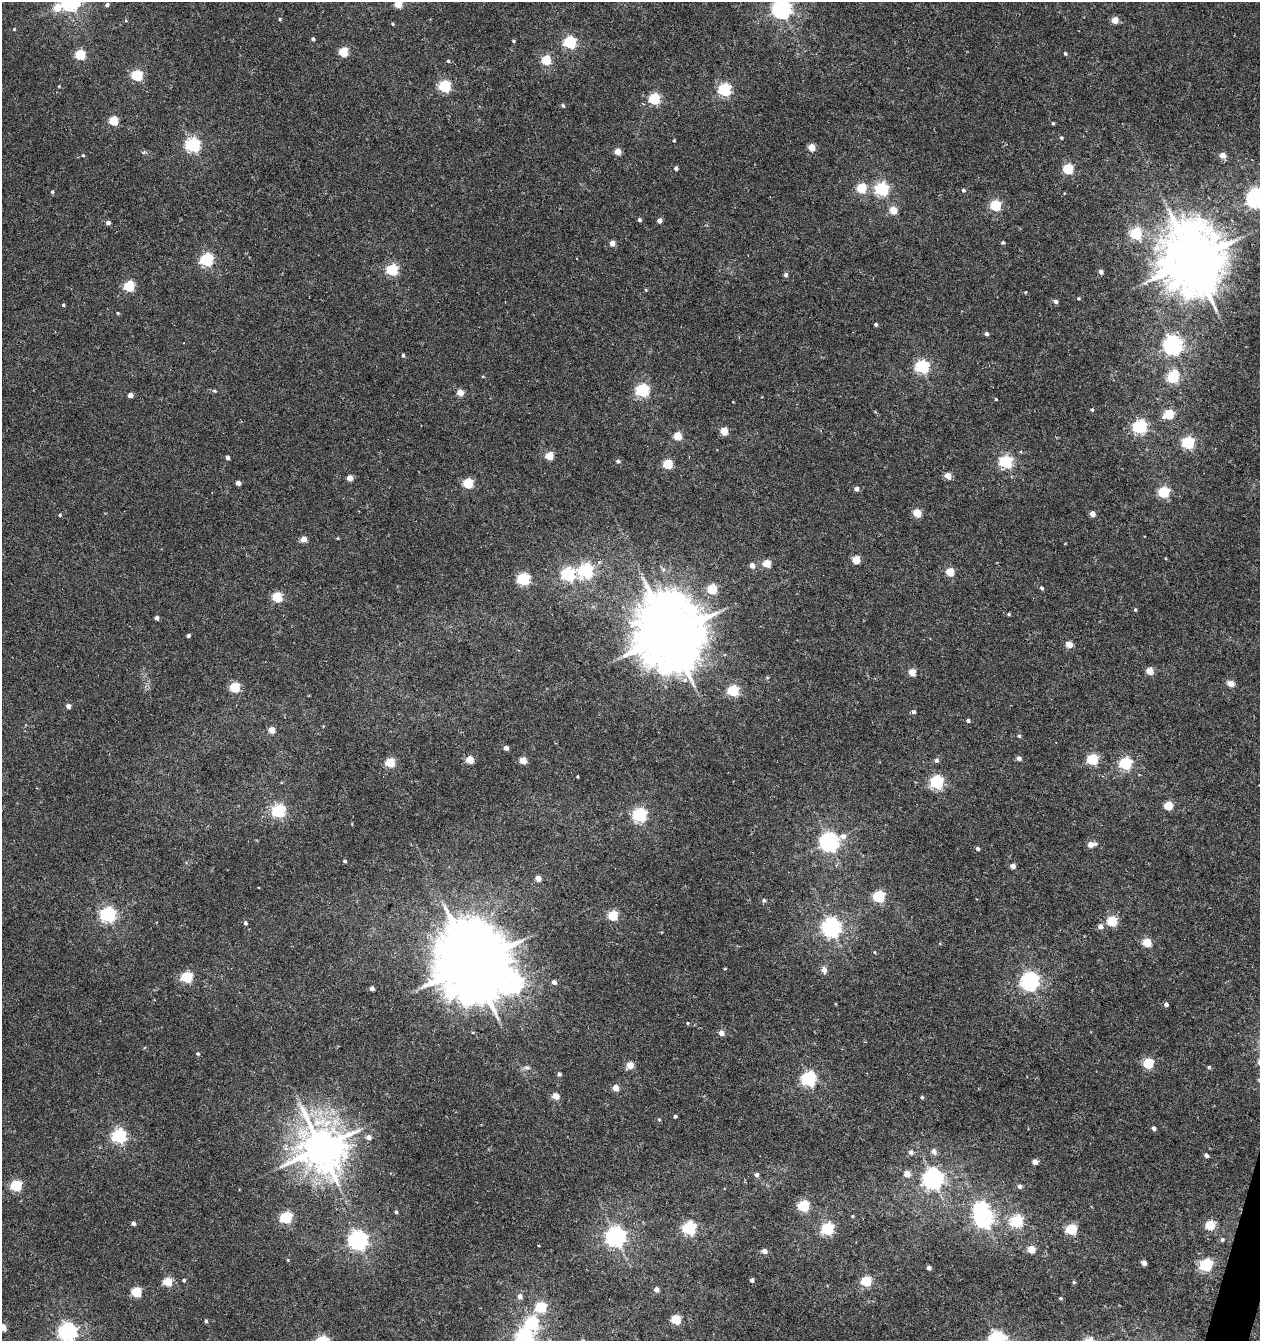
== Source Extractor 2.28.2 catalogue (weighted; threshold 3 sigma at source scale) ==
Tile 6 of 4 x 4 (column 2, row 2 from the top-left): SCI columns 1534-2791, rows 2680-4018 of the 5517 x 5361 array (HDU 1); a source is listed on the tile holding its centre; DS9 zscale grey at full resolution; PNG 1262 x 1343 px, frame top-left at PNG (2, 2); no overlay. Shown black and unused: <1% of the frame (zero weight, under 5 of 10 exposures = <1% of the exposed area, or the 3 px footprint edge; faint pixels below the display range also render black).
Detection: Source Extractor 2.28.2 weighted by HDU 2 'WHT'; one run over the whole footprint, this tile lists its part. Background 0.00246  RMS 0.0021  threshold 0.00868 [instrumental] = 3 sigma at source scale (4.09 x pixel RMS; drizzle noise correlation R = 1.36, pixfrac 0.8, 0.0396/0.0396 arcsec/px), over >= 5 px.
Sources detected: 223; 1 inside a brighter object's white glare — not listed; the other 222 listed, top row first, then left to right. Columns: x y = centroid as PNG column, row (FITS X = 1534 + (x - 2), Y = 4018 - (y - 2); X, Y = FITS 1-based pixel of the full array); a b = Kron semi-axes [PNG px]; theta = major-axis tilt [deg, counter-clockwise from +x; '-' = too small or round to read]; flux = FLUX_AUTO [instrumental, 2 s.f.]
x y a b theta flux
107 4 5 4 - 0.51
398 4 5 5 - 4.9
57 7 7 6 - 3.9
781 8 7 7 - 98
280 19 4 4 - 0.23
1115 20 5 4 - 2.9
126 21 5 3 - 0.18
392 24 4 3 - 0.23
14 29 4 4 - 0.18
313 39 4 4 - 0.37
513 41 4 3 - 0.25
570 42 6 5 - 27
343 52 5 5 - 8.7
1065 53 4 3 - 0.31
80 55 5 5 - 12
546 60 5 5 - 9.4
448 61 4 4 - 0.25
137 75 5 5 - 16
444 86 6 5 - 22
724 90 6 5 - 31
654 99 5 5 - 18
563 105 6 4 -50 0.27
114 121 5 5 - 8.4
1053 123 3 3 - 0.27
1061 138 4 4 - 0.29
674 140 4 3 - 0.22
192 145 6 6 - 44
811 147 5 4 - 3.6
144 152 6 3 18 0.28
618 152 4 4 - 2.9
83 155 4 4 - 0.19
1223 155 5 5 - 2.1
676 168 4 4 - 0.59
1068 169 5 5 - 14
862 188 5 5 - 10
882 189 6 6 - 33
963 190 5 4 - 0.39
52 192 5 4 - 0.27
1256 198 7 7 - 100
996 205 5 5 - 15
893 210 5 5 - 3.9
639 220 4 4 - 0.4
660 220 4 4 - 1.1
108 222 4 4 - 0.76
1136 234 6 5 - 21
1003 242 4 4 - 0.32
612 243 4 4 - 1.8
206 260 6 6 - 32
1192 260 20 18 -79 1200
392 270 5 5 - 20
1101 272 4 4 - 0.87
786 275 5 4 - 0.6
129 286 5 5 - 14
646 290 5 4 - 0.19
1025 292 4 3 - 0.15
1078 298 4 3 - 0.24
1056 301 5 4 - 0.72
63 305 4 3 - 0.22
118 313 4 3 - 0.2
876 324 4 3 - 0.44
987 334 4 4 - 0.64
1172 345 7 6 - 92
403 355 4 3 - 0.36
922 367 6 6 - 34
1173 377 7 5 69 20
642 390 6 6 - 31
214 391 6 4 -21 0.29
460 393 4 4 - 3.3
130 395 4 4 - 1.3
996 399 3 3 - 0.19
1092 410 4 4 - 0.26
1169 414 6 5 - 9.4
1140 427 6 6 - 40
724 431 5 5 - 4.6
678 436 5 5 - 6
1188 443 6 5 - 24
549 456 5 5 - 5.6
228 457 4 3 - 0.63
618 461 5 4 - 0.35
1006 462 6 5 - 30
668 464 5 5 - 10
948 476 5 4 - 2.8
350 478 4 4 - 2.2
238 483 4 4 - 1.3
468 483 5 5 - 12
856 489 4 4 - 0.85
1163 492 5 5 - 19
917 513 5 5 - 5.6
1092 514 4 4 - 1.7
60 515 5 4 - 0.26
338 538 4 3 - 0.16
304 539 4 4 - 2.2
856 560 5 5 - 5
767 563 5 5 - 5.7
752 565 5 4 - 1.5
586 571 6 6 - 42
950 572 5 5 - 6.3
568 575 6 6 - 32
523 579 5 5 - 28
1042 588 4 4 - 0.43
712 589 5 5 - 9.3
277 597 5 5 - 12
1135 609 4 3 - 0.27
1009 614 5 4 - 0.26
157 618 4 4 - 0.72
669 634 21 19 -77 1600
188 635 4 3 - 0.56
1069 644 5 4 - 3
1150 671 5 4 - 3.2
912 672 5 4 - 3.7
767 678 5 3 - 0.2
1231 684 5 4 - 3.2
235 687 5 5 - 11
733 691 5 5 - 19
68 706 4 4 - 1
913 712 5 5 - 0.51
968 721 4 4 - 0.41
272 730 4 4 - 3
1019 736 5 4 - 0.33
506 748 4 4 - 0.85
1019 758 5 4 - 0.84
1092 759 5 5 - 16
470 760 5 4 - 5
523 760 4 4 - 3.6
936 760 5 5 - 0.61
390 763 5 5 - 8.3
1125 763 6 5 - 26
577 777 3 3 - 0.23
936 782 6 6 - 32
1168 806 5 5 - 7.3
279 811 6 6 - 33
639 815 6 6 - 40
829 842 8 7 - 99
1091 844 7 4 11 2.3
978 848 4 4 - 0.48
345 861 4 3 - 0.39
1013 866 4 4 - 1.3
538 878 4 4 - 2
879 897 5 5 - 23
764 900 5 5 - 0.4
108 915 6 6 - 52
613 915 5 5 - 11
1112 921 5 5 - 12
245 923 5 4 - 0.45
831 927 7 7 - 100
1100 927 6 5 - 1
1147 943 5 5 - 6.5
874 952 4 3 - 0.16
472 964 23 20 -79 1800
725 969 4 3 - 0.16
824 970 5 5 - 1.7
187 977 5 5 - 17
1030 981 7 7 - 76
554 982 5 4 - 0.96
513 983 8 8 - 110
372 988 4 4 - 0.93
1166 1004 4 4 - 0.68
687 1023 4 4 - 0.21
721 1033 5 4 - 1.7
198 1054 5 4 - 0.27
1148 1063 5 5 - 14
630 1065 5 4 - 3.6
527 1067 9 5 -9 0.56
1209 1067 4 4 - 0.28
559 1074 4 4 - 0.49
809 1079 6 6 - 44
616 1088 4 4 - 2.5
556 1096 5 4 - 3.2
922 1097 4 4 - 0.32
675 1116 3 3 - 0.37
659 1120 4 4 - 0.23
1153 1128 4 4 - 0.69
119 1136 6 6 - 39
368 1137 5 5 - 1.3
321 1147 14 12 -46 670
911 1152 5 5 - 0.67
934 1152 6 5 - 0.95
1206 1155 4 4 - 0.76
1035 1162 4 4 - 1.5
907 1174 4 4 - 2.8
756 1175 4 4 - 0.7
933 1179 7 7 - 120
16 1186 5 5 - 17
1019 1186 5 4 - 0.8
803 1206 5 5 - 17
396 1212 4 4 - 0.36
852 1216 4 4 - 0.19
286 1218 6 5 - 20
984 1219 7 6 - 81
1017 1221 6 6 - 24
133 1223 4 4 - 0.69
1210 1225 5 5 - 9.6
689 1228 6 6 - 34
827 1229 6 5 - 24
1071 1229 5 5 - 15
615 1237 7 7 - 100
358 1240 7 7 - 99
1222 1240 5 5 - 0.42
539 1246 3 3 - 0.34
1031 1249 5 4 - 4.9
764 1251 5 4 - 1.5
288 1260 4 4 - 0.2
1144 1263 4 4 - 1.4
1206 1265 6 5 - 29
929 1268 4 4 - 0.9
184 1280 4 4 - 0.29
752 1280 4 4 - 0.7
866 1281 5 5 - 12
168 1282 5 5 - 7.3
1074 1282 4 4 - 0.28
656 1290 5 4 - 1.2
136 1292 5 5 - 11
520 1296 5 5 - 1
1060 1298 4 3 - 0.28
541 1307 6 5 - 13
676 1319 5 5 - 9.4
206 1321 4 4 - 0.33
531 1323 6 6 - 31
3 1328 5 4 - 3.6
68 1332 7 7 - 91
524 1338 7 7 - 68
997 1340 7 6 - 85
Isophote crosses this tile's border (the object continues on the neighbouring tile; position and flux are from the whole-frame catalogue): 7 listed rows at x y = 398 4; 781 8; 1256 198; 3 1328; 68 1332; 524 1338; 997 1340